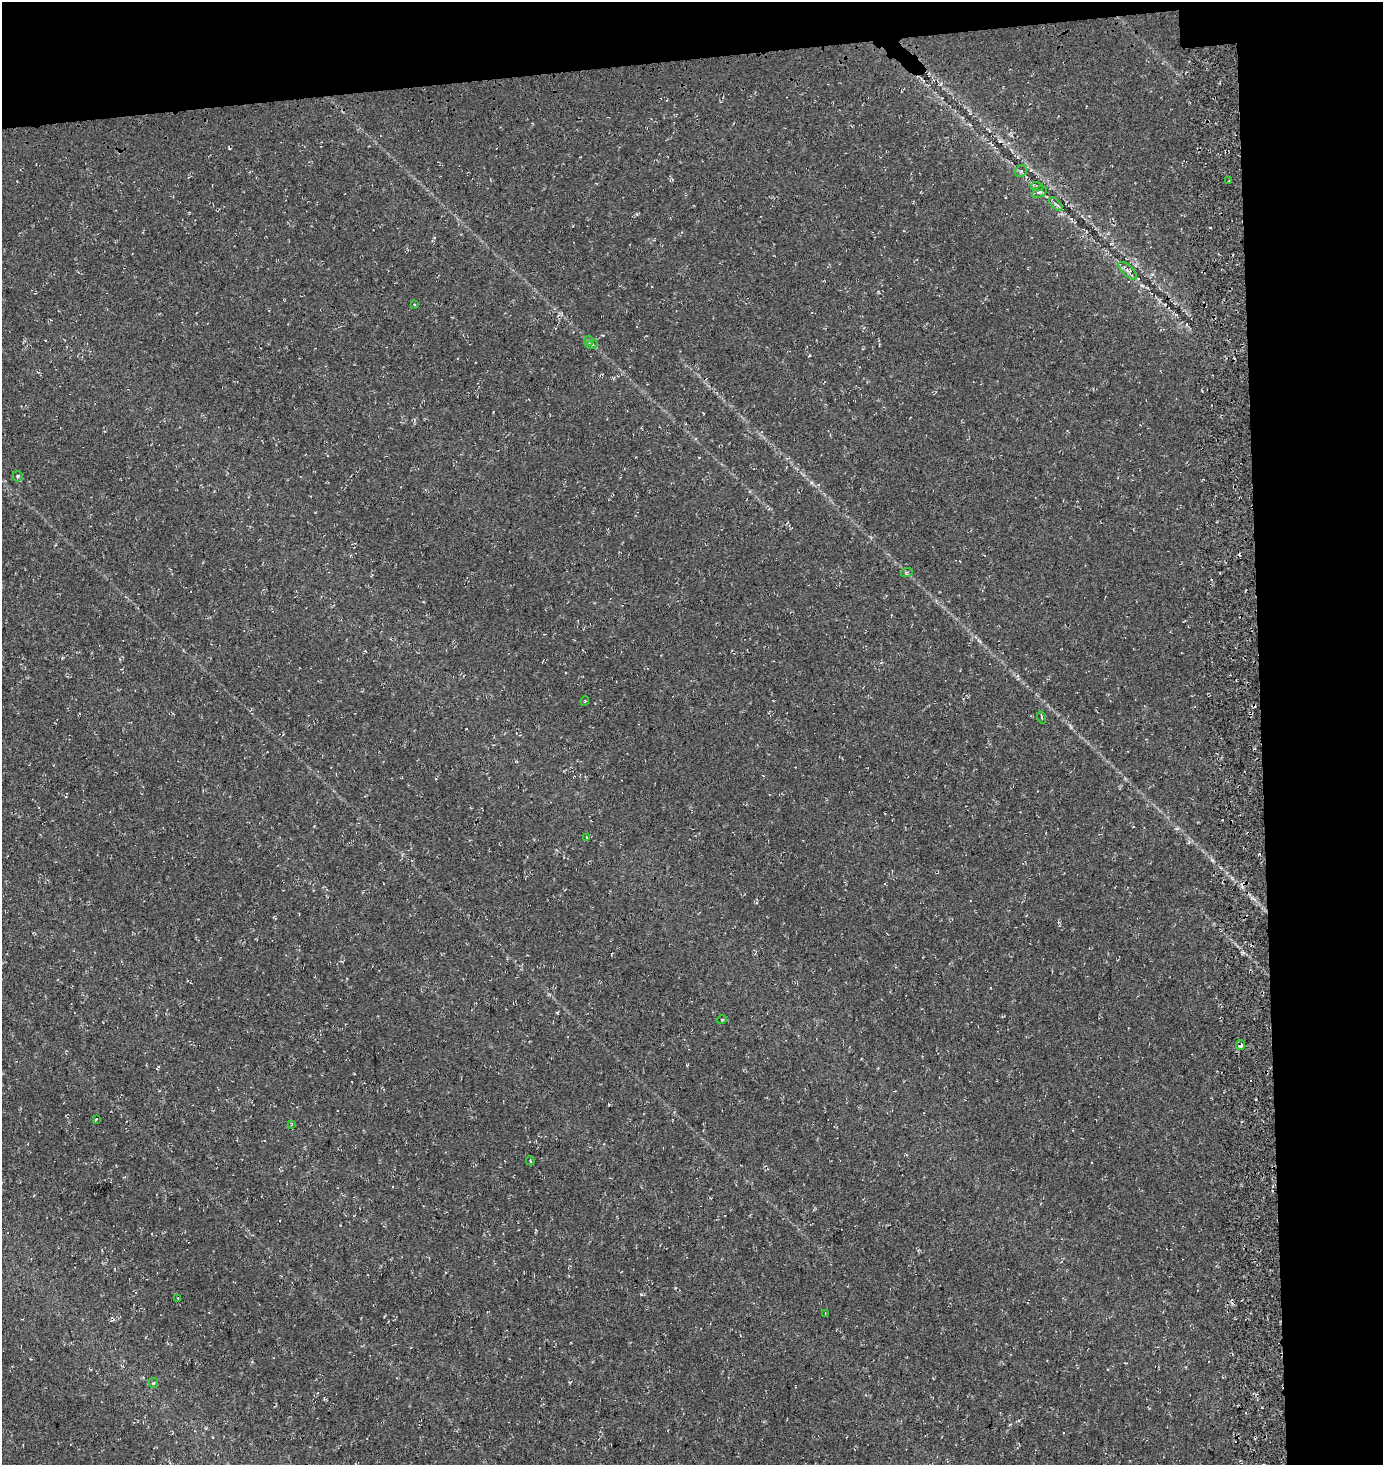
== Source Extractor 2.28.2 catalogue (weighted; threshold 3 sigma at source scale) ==
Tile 3 of 3 x 3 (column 3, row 1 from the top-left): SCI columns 2941-4321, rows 3096-4558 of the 4461 x 4729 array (HDU 1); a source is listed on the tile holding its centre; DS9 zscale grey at full resolution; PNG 1385 x 1467 px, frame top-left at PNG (2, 2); each listed source drawn as its Kron ellipse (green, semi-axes under 4 px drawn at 4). Shown black and unused: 13% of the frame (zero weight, under 3 of 4 exposures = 13% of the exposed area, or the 3 px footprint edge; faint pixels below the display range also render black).
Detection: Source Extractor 2.28.2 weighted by HDU 2 'WHT'; one run over the whole footprint, this tile lists its part. Background 0.0444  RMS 0.0046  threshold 0.0206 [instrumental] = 3 sigma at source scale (4.5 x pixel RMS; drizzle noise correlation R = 1.50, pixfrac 1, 0.0396/0.0396 arcsec/px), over >= 5 px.
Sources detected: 28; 6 cosmic-ray / hot-pixel residue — neither listed nor drawn; the other 22 listed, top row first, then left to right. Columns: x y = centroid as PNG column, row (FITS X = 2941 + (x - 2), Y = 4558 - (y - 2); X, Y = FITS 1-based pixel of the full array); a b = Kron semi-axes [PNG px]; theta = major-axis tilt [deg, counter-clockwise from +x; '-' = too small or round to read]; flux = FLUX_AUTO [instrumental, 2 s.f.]
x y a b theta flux
1021 171 6 5 - 0.95
1229 181 3 3 - 0.45
1037 186 6 4 -17 0.66
1039 192 8 5 25 1.1
1056 204 9 3 -44 0.9
1128 271 11 5 -44 1.7
414 304 4 2 - 0.36
588 341 5 4 - 0.6
592 344 6 3 19 0.5
18 476 5 5 - 0.96
907 572 6 4 18 0.61
585 701 5 3 - 0.33
1041 718 6 3 -71 0.47
586 837 4 2 - 0.31
722 1019 5 3 - 0.42
1240 1045 5 4 - 1.2
96 1119 3 3 - 0.28
291 1124 4 2 - 0.41
530 1161 4 3 - 0.52
178 1298 3 2 - 0.41
825 1313 3 2 - 0.34
153 1383 5 4 - 0.61
Overlapping masked pixels (flux is a lower limit): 1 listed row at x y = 1240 1045
Unlisted compact peaks at least as high as the median listed source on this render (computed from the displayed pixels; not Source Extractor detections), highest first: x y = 1212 860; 641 1294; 1177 828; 557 1013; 1070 726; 810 355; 1142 285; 811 482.